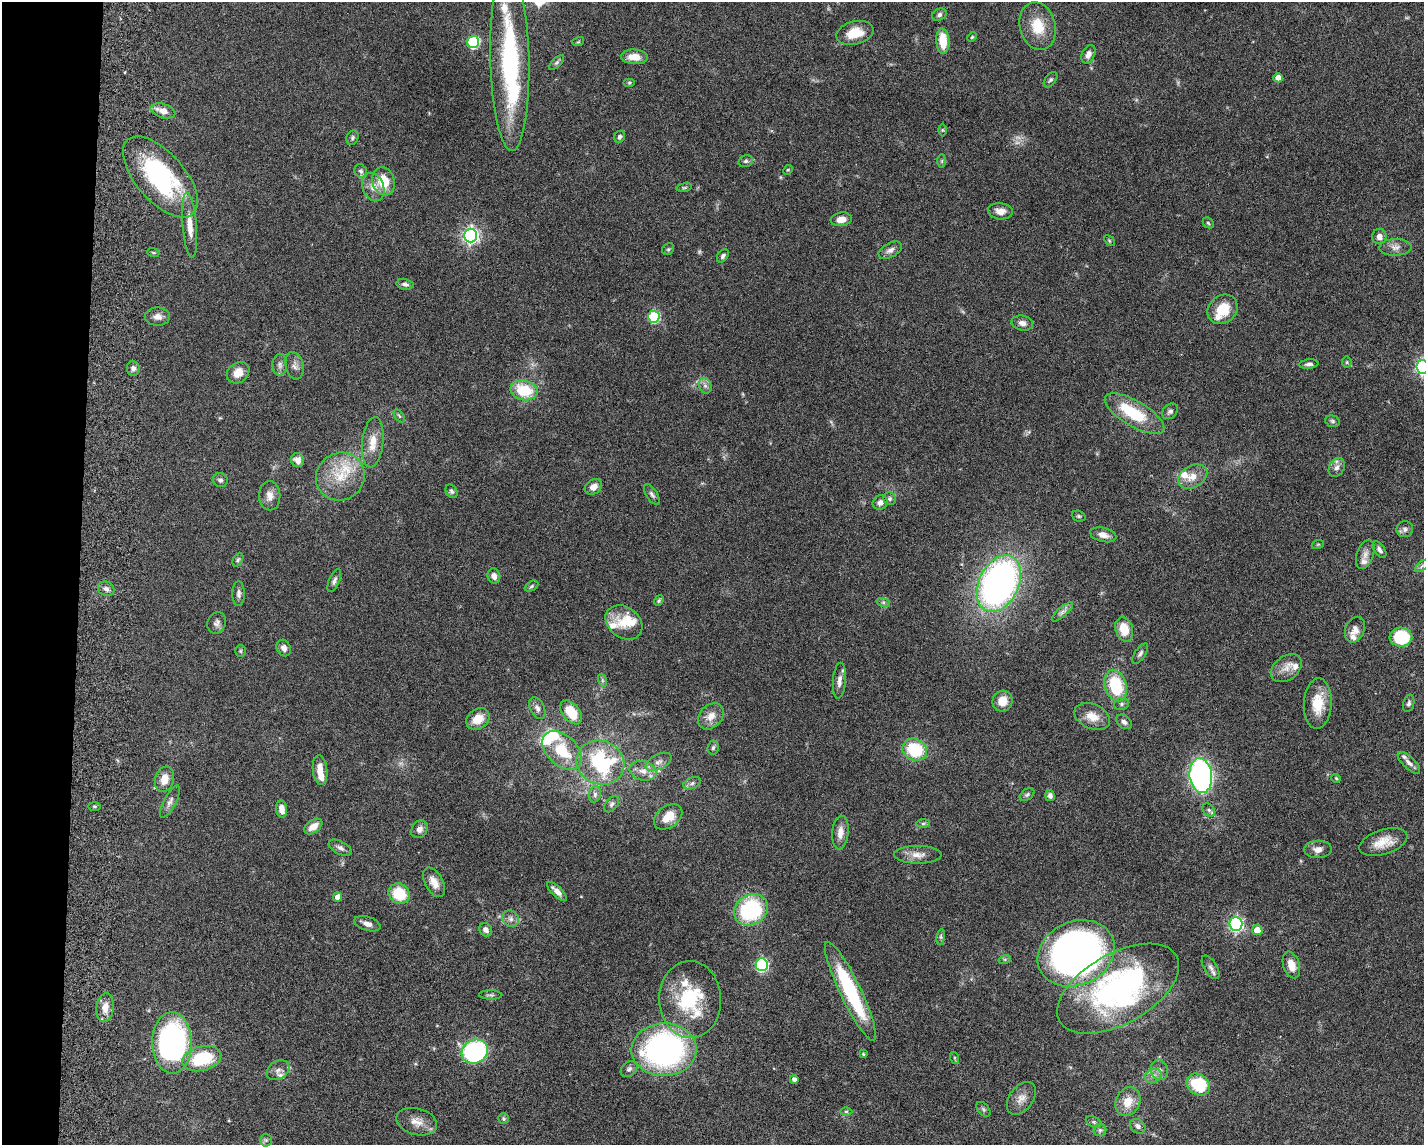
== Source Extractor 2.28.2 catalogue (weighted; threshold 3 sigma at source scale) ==
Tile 4 of 3 x 4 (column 1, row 2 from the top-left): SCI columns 278-1699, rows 2296-3438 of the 4711 x 4593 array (HDU 1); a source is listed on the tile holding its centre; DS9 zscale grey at full resolution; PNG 1426 x 1147 px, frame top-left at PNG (2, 2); each listed source drawn as its Kron ellipse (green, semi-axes under 4 px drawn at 4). Shown black and unused: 5% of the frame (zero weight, under 5 of 9 exposures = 3% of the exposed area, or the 3 px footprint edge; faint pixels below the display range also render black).
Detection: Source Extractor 2.28.2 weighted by HDU 2 'WHT'; one run over the whole footprint, this tile lists its part. Background 0.0589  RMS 0.003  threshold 0.0124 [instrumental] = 3 sigma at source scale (4.09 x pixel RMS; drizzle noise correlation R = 1.36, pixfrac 0.8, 0.05/0.05 arcsec/px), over >= 5 px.
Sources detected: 200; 3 too faint to see at this stretch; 3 inside a brighter object's white glare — neither listed nor drawn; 15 inside a brighter listed object's ellipse — not listed separately; the other 179 listed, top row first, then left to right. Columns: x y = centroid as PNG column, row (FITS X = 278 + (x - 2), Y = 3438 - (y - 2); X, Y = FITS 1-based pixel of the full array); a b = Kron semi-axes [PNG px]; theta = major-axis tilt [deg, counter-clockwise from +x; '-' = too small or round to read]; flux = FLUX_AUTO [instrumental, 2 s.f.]
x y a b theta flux
939 15 7 5 30 0.77
1038 26 24 18 -75 7.3
855 33 19 11 14 5.6
972 37 5 3 - 0.28
943 41 13 6 -86 6.3
473 42 6 6 - 26
578 42 6 3 18 0.31
1088 54 10 6 65 1.5
635 57 13 7 -4 3.5
510 59 92 19 -89 43
556 62 10 4 45 0.62
1278 78 5 4 - 2
1051 80 9 5 52 0.61
629 83 6 4 0 0.35
163 111 13 7 -17 2.6
942 130 6 4 -90 0.35
620 137 6 5 - 0.71
352 138 7 6 - 0.66
746 161 7 5 14 0.69
942 161 7 4 90 0.44
788 170 5 4 - 0.3
361 171 7 6 - 0.7
160 177 49 24 -49 35
384 181 14 11 -74 6.7
373 187 15 10 -66 2.5
684 187 8 4 9 0.39
1000 211 12 8 -4 2.1
841 219 10 7 8 2.4
1208 223 6 4 -45 0.4
190 225 33 7 -85 3.8
471 235 7 6 - 82
1379 237 7 7 - 1.4
1109 241 6 4 -45 0.3
1396 247 16 8 2 1.8
668 249 6 5 - 0.47
890 250 13 7 28 1.4
153 252 6 3 -19 0.28
723 256 7 5 53 0.7
405 284 8 5 -11 0.78
1222 309 16 13 41 6.4
157 317 12 9 -2 1.7
654 317 6 5 - 23
1022 323 10 7 -12 1.5
1347 362 5 5 - 0.39
1309 364 9 4 7 0.83
280 365 10 7 89 1.2
294 366 14 9 -77 1.5
1423 367 7 6 - 67
133 368 7 6 - 1.1
238 373 12 9 37 3.3
705 386 8 6 -68 0.94
524 390 13 10 -11 11
1170 411 9 6 43 0.85
1134 414 34 12 -30 13
399 416 7 4 -53 0.43
1332 421 7 5 -17 0.55
373 442 25 10 83 4.5
298 460 7 6 - 1.9
1337 467 10 7 61 1.2
340 477 25 23 35 9.4
1193 477 15 11 29 3.3
220 480 7 7 - 0.77
593 487 9 7 34 2
451 491 7 5 -57 0.62
652 494 11 5 -56 0.89
270 496 14 10 -88 2.1
890 499 6 6 - 0.58
880 502 8 7 - 1.3
1079 516 7 5 -20 0.45
1405 529 8 8 - 0.96
1103 535 13 7 -14 2
1318 544 6 4 19 0.3
1379 550 9 5 -56 0.86
1365 554 15 8 70 1.7
238 560 7 4 63 0.5
1422 566 8 4 38 0.64
494 576 8 6 -74 1.5
334 580 12 5 67 0.83
999 583 30 20 64 120
531 586 7 4 28 0.47
106 589 8 7 - 1.2
239 594 12 6 90 1.1
659 601 6 4 50 0.41
883 602 7 4 -18 0.57
1062 612 13 5 41 1
624 622 20 15 -36 5.2
217 623 11 9 67 1.2
1124 629 12 8 -72 5.3
1355 630 13 9 66 2
1401 637 11 9 -2 17
284 648 8 7 - 1.4
240 651 6 5 - 0.38
1140 654 12 5 56 0.81
1286 668 17 11 37 2.9
602 680 7 4 -72 0.45
839 681 18 6 85 1.8
1116 686 16 10 -74 14
1003 701 10 10 - 3.3
1409 703 9 5 75 0.72
1121 704 7 6 - 0.63
1318 704 25 14 87 6.9
537 708 11 7 -63 1.3
571 712 14 8 -51 7
711 716 15 11 46 3
1092 717 19 12 -24 3.8
478 719 12 10 36 3.8
1124 722 9 6 -37 0.95
713 748 7 5 84 0.65
562 750 23 15 -44 10
915 750 12 10 -24 13
659 762 14 7 26 1.8
600 763 24 21 -23 27
1409 763 14 6 -44 1.2
320 770 15 7 -84 2.9
643 771 14 9 -14 2.7
1201 776 17 11 -82 83
1336 778 5 4 - 0.31
165 779 13 9 74 3.3
692 783 9 5 23 0.87
595 794 8 6 76 0.83
1027 794 8 5 37 0.6
1050 796 5 5 - 0.99
170 802 18 6 62 1.4
612 804 9 6 50 0.76
95 806 6 3 0 0.34
282 809 8 5 -83 2.2
1209 810 7 5 -46 0.75
668 817 16 10 37 5
923 823 7 4 1 0.5
313 826 10 6 35 2.6
419 829 9 7 55 1.4
840 832 17 8 85 2.5
1383 842 25 12 17 4.8
340 848 13 6 -27 1.1
1318 849 14 8 3 1.9
918 855 24 9 -1 2.8
434 882 16 9 -61 2.8
557 891 12 5 -44 1.9
399 894 11 9 -37 9.4
338 897 4 4 - 2.1
751 910 18 14 30 29
511 919 9 7 -46 1.2
367 924 13 7 -17 1.5
1236 924 7 6 - 56
486 930 7 6 - 1.2
1257 930 5 5 - 3.9
941 937 8 4 82 0.5
1076 953 40 32 24 170
1005 959 6 4 19 0.39
762 965 6 6 - 36
1291 965 14 8 -73 3.2
1211 967 13 6 -58 1.2
1118 989 67 35 29 70
850 991 55 10 -64 26
491 995 11 4 -1 0.6
690 999 38 31 -88 20
105 1008 14 8 81 3.2
172 1043 31 20 -89 75
664 1050 33 26 1 82
475 1052 13 11 27 42
863 1054 4 3 - 0.31
955 1058 6 4 -71 0.37
202 1059 20 12 15 15
629 1069 9 6 43 0.92
278 1070 12 9 32 1.5
1159 1070 10 8 -75 1.4
1153 1076 8 6 27 1.3
794 1079 4 4 - 1
1198 1084 12 10 -36 13
1021 1098 18 12 53 2.7
1128 1102 15 12 64 4.4
983 1109 8 5 -49 0.58
846 1111 6 4 0 0.41
504 1119 5 5 - 0.42
417 1122 21 13 -15 3.2
1094 1122 8 5 -25 0.54
1138 1126 8 6 -41 1.2
1100 1130 6 6 - 0.64
266 1140 6 6 - 0.58
Isophote crosses this tile's border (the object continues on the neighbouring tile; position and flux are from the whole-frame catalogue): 1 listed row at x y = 1423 367